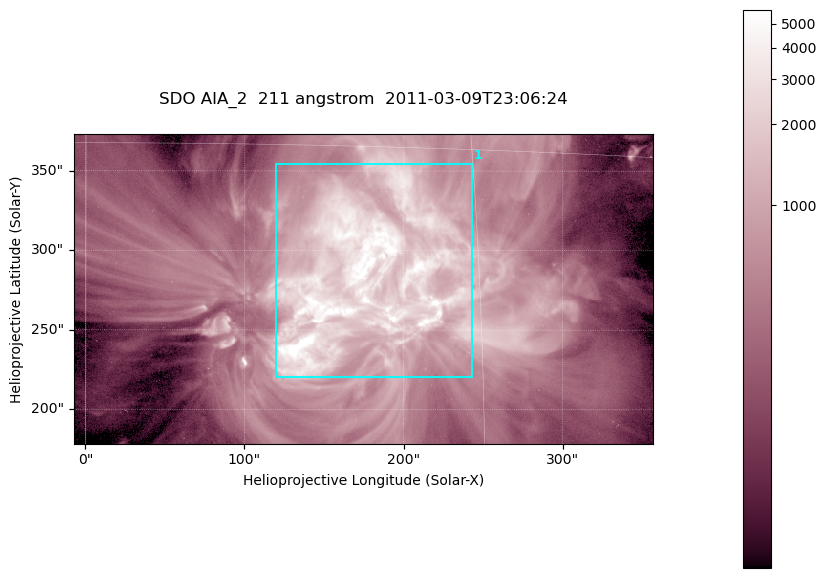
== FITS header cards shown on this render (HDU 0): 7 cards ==
TELESCOP= 'SDO     '           /
INSTRUME= 'AIA_2   '           /
WAVELNTH=                  211 /
WAVEUNIT= 'angstrom'           /
DATE-OBS= '2011-03-09T23:06:24.62' /
CTYPE1  = 'HPLN-TAN'           /
CTYPE2  = 'HPLT-TAN'           /

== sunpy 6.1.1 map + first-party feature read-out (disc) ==
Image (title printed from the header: SDO AIA_2  211 angstrom  2011-03-09T23:06:24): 606 x 324 px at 0.601 arcsec/px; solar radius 967 arcsec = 1609 px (partial field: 2.4% of the solar disc is inside the frame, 100% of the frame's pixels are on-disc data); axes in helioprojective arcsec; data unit not stated in the header (colour bar unlabelled)
Pointing: header CRPIX1/2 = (2040.79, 2040.71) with CRVAL1/2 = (0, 0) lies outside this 606 x 324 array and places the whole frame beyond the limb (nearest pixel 1.39 R_sun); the SolarSoft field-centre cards XCEN/YCEN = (174.5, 275.8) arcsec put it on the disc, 1859 arcsec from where CRPIX/CRVAL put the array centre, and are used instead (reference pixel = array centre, CRVAL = XCEN/YCEN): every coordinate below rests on XCEN/YCEN
Orientation: roll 0.0565 deg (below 1 deg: not rotated)
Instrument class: DISC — disc imager (sunpy class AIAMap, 211 A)
Bright regions (active regions / flare kernels): reference = the on-disc median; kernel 5 px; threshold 5 sigma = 1824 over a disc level ~469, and >= 1.15x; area >= 196 px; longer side >= 4 px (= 2.4 arcsec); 1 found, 1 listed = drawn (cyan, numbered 1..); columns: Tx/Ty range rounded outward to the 2 arcsec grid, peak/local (2 s.f.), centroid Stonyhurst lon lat
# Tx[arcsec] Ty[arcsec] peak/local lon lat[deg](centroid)
1 120..244 220..356 21 +10 +10